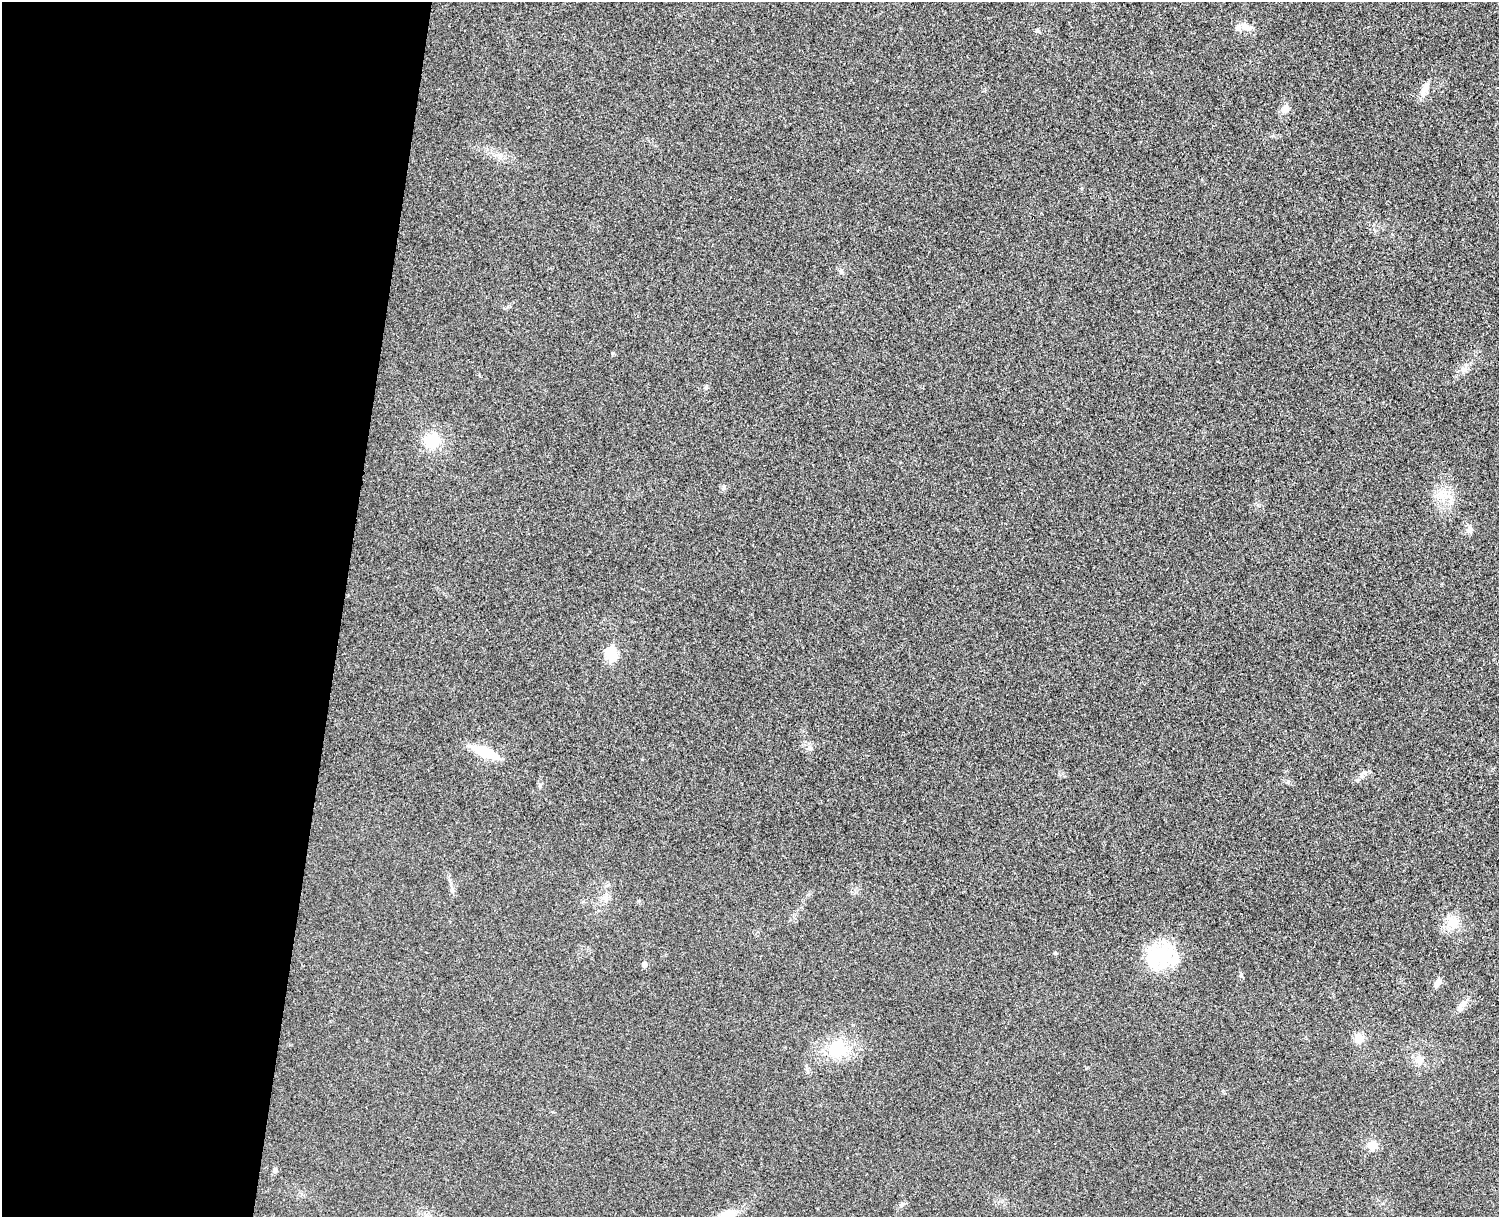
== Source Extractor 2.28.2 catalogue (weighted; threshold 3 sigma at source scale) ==
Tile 4 of 3 x 4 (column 1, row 2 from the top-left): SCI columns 174-1670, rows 2448-3662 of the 4954 x 4892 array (HDU 1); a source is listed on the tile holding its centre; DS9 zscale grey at full resolution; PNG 1501 x 1219 px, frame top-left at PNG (2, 2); no overlay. Shown black and unused: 23% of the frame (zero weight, under 3 of 4 exposures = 6% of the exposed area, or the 3 px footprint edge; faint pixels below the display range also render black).
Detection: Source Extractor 2.28.2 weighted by HDU 2 'WHT'; one run over the whole footprint, this tile lists its part. Background 0.0219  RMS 0.0062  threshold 0.0281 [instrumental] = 3 sigma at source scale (4.5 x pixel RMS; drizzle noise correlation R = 1.50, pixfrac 1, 0.05/0.05 arcsec/px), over >= 5 px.
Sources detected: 29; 1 inside a brighter object's white glare — not listed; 1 inside a brighter listed object's ellipse — not listed separately; the other 27 listed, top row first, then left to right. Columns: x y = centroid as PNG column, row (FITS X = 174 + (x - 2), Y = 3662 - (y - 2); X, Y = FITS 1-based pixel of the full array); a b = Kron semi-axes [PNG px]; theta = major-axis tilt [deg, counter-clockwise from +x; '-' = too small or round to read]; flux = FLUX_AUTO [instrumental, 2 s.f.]
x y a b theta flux
1246 27 19 7 -14 4.3
1037 31 6 5 - 1
1425 89 21 8 61 4.9
1285 109 10 8 51 4
841 271 7 5 -70 1.3
612 353 5 4 - 0.77
432 441 17 16 - 16
723 488 6 4 89 1
1443 495 16 14 2 10
1469 530 11 7 88 2.5
611 654 7 6 - 44
809 748 8 5 -17 1.5
484 752 24 9 -21 24
452 890 10 5 89 1.8
605 897 7 4 -18 1.6
1452 923 16 14 -67 9
1055 953 4 4 - 0.78
1160 956 29 23 5 42
644 964 5 5 - 2.6
1437 983 11 6 57 2.9
1461 1006 21 6 53 4.3
1359 1038 10 8 82 6.7
837 1049 18 17 - 22
1419 1060 11 9 81 4.7
1372 1145 11 10 - 6.2
275 1170 7 5 90 1.2
728 1215 21 14 33 11
Isophote crosses this tile's border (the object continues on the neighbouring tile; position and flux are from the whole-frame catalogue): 1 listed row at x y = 728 1215
Unlisted compact peaks at least as high as the median listed source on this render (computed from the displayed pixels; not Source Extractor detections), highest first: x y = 1241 975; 706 387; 1288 782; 1086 1068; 902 1204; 540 786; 1357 780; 1375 231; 1082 188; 642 759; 1258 505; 808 894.